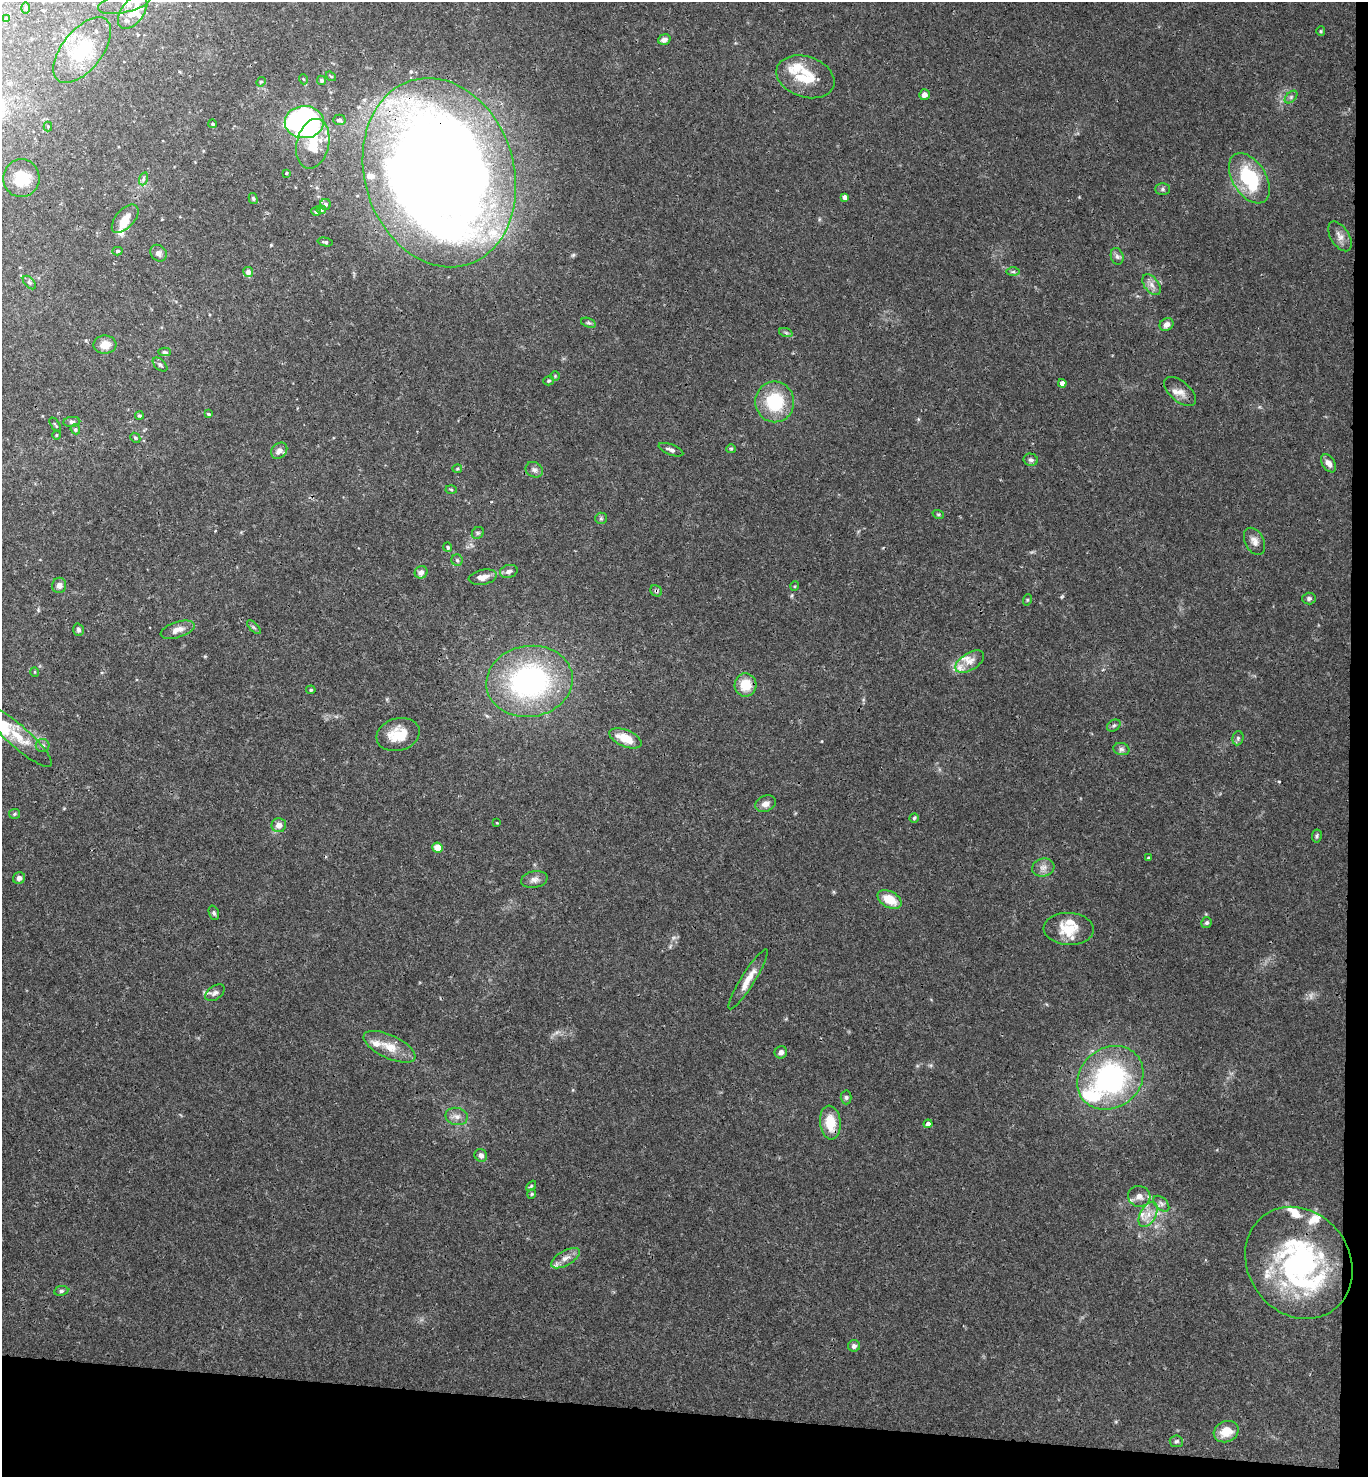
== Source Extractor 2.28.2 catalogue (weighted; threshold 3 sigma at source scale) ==
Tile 9 of 3 x 3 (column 3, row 3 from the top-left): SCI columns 2892-4257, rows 11-1485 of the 4514 x 4442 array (HDU 1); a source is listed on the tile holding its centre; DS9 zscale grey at full resolution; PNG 1370 x 1479 px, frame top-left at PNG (2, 2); each listed source drawn as its Kron ellipse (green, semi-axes under 4 px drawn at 4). Shown black and unused: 6% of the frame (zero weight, under 3 of 4 exposures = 6% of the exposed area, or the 3 px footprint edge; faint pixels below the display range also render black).
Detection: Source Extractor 2.28.2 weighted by HDU 2 'WHT'; one run over the whole footprint, this tile lists its part. Background 0.0367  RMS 0.0029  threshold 0.0132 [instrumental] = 3 sigma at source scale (4.5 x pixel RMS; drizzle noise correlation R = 1.50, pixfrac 1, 0.05/0.05 arcsec/px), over >= 5 px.
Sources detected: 153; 1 too faint to see at this stretch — neither listed nor drawn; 21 inside a brighter listed object's ellipse — not listed separately; the other 131 listed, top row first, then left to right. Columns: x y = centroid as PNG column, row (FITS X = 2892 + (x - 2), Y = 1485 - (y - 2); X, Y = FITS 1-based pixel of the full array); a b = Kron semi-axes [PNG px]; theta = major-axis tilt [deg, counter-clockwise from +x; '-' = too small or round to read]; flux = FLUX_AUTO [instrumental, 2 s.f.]
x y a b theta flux
125 3 27 10 14 2.8
25 8 6 4 89 0.36
133 12 19 11 53 4.2
6 19 4 3 - 0.33
1321 31 5 4 - 0.33
664 40 6 5 - 1.5
82 50 39 20 52 13
331 76 5 3 - 0.32
805 77 30 20 -18 11
303 79 5 3 - 0.29
322 80 5 4 - 0.63
261 82 5 4 - 0.34
924 95 5 5 - 1.4
1291 97 7 4 46 0.68
339 120 6 5 - 0.71
304 122 19 16 1 91
213 124 4 3 - 0.36
48 126 5 4 - 0.3
313 144 25 16 77 8.1
286 173 3 2 - 0.31
439 173 96 74 -73 560
21 178 19 18 - 7.6
1249 178 28 16 -57 20
143 179 7 4 72 0.54
1162 189 7 6 - 0.64
845 197 4 4 - 1.8
253 198 6 4 -74 0.42
325 204 5 5 - 0.85
321 210 5 4 - 0.41
316 211 4 4 - 0.64
125 219 17 9 48 3.5
1340 236 17 9 -58 2.1
325 242 7 3 -13 0.53
117 251 5 4 - 0.46
159 253 9 7 -47 1.4
1117 256 8 6 -73 0.84
248 272 5 5 - 1.8
1013 272 6 4 0 0.49
29 283 8 5 -45 0.7
1152 285 12 7 -54 1.6
588 323 8 4 -18 0.55
1166 325 7 6 - 1.7
786 333 7 4 -19 0.49
105 345 11 9 3 3.4
165 352 6 4 -4 0.53
160 365 9 5 -43 0.65
555 376 4 4 - 0.3
549 381 5 4 - 0.45
1062 383 4 4 - 1.8
1180 392 19 10 -41 2.6
775 402 20 19 - 15
208 414 4 3 - 0.47
139 416 4 4 - 0.48
72 422 8 5 5 0.69
55 425 8 3 -56 0.34
75 429 5 4 - 0.57
56 435 5 3 - 0.27
135 438 5 4 - 0.46
731 449 5 4 - 0.35
671 450 13 5 -20 1.1
279 451 9 7 45 1.9
1031 460 7 6 - 0.8
1329 463 10 6 -56 1.8
457 469 5 4 - 0.35
534 470 9 7 -30 1.1
451 489 5 3 - 0.34
938 514 6 3 -18 0.36
601 518 6 5 - 0.55
478 533 6 5 - 0.51
1254 541 14 9 -63 2
448 547 5 4 - 0.48
457 560 6 5 - 0.53
509 571 9 6 16 1.1
421 572 6 6 - 1.6
483 577 14 7 11 2.4
59 585 8 7 - 1.3
795 586 5 3 - 0.27
656 591 6 5 - 0.52
1309 599 6 6 - 0.71
1027 600 6 3 72 0.31
254 627 9 3 -45 0.49
78 630 6 5 - 0.68
178 630 17 7 18 2.4
970 662 16 8 32 2.7
35 672 5 3 - 0.24
529 681 43 35 9 62
746 685 11 11 - 6.5
311 690 5 4 - 0.36
1114 726 7 5 33 0.59
398 735 22 16 16 7.2
19 737 43 11 -41 7.2
625 738 17 8 -23 5.9
1238 738 7 5 79 0.6
43 745 7 6 - 0.8
1121 749 8 6 -15 0.85
765 804 11 7 23 1.7
14 814 5 5 - 0.42
914 818 5 4 - 0.41
497 823 4 3 - 0.24
279 825 7 7 - 2.2
1317 836 6 5 - 0.5
438 848 5 5 - 3.8
1148 858 3 3 - 0.27
1043 867 11 9 15 1.8
19 878 6 5 - 0.96
534 879 13 8 11 1.6
889 899 13 8 -30 5.8
214 913 7 5 -72 0.53
1207 923 5 5 - 0.64
1069 929 25 16 -3 7.4
748 979 35 7 58 4
215 993 11 6 36 1.2
389 1047 28 11 -25 5.4
781 1052 6 6 - 1.1
1110 1078 35 30 38 51
846 1097 7 5 -88 0.64
457 1116 11 8 -12 1.8
830 1123 17 10 -83 7.1
928 1124 4 4 - 1.2
481 1155 7 6 - 1.3
531 1186 6 3 46 0.37
532 1194 5 4 - 0.33
1139 1196 11 10 - 2.3
1161 1204 9 5 -45 1
1148 1215 13 8 61 2.8
565 1258 16 7 30 2.4
1299 1263 59 50 -54 63
61 1291 7 5 9 0.64
854 1346 6 6 - 1
1226 1432 13 10 24 4.4
1176 1441 6 6 - 0.61
Overlapping masked pixels (flux is a lower limit): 4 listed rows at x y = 439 173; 656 591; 438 848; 830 1123
Isophote crosses this tile's border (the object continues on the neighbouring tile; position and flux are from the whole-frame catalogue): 2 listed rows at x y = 125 3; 133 12